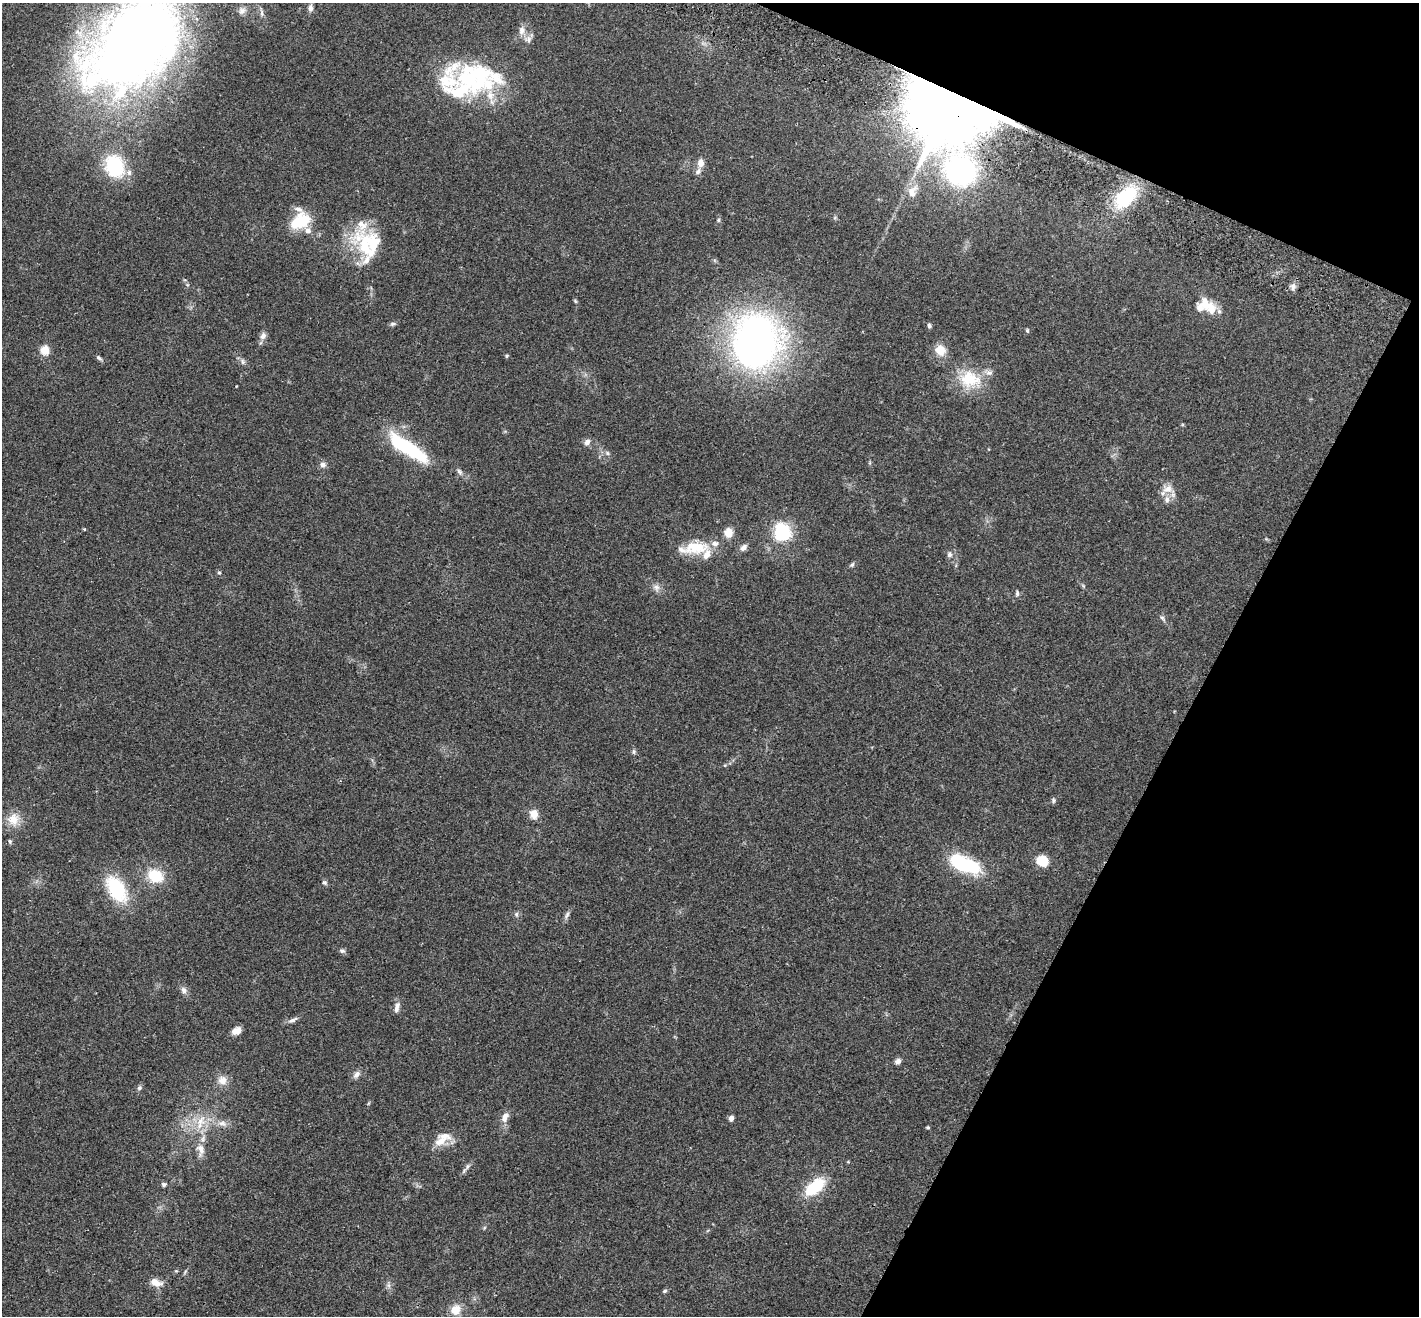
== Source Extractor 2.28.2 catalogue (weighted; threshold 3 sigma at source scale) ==
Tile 8 of 4 x 4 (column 4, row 2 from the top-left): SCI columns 4282-5698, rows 2829-4142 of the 5732 x 5790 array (HDU 1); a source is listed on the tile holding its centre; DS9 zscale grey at full resolution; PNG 1421 x 1318 px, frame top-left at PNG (2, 3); no overlay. Shown black and unused: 21% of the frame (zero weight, under 2 of 3 exposures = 3% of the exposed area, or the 3 px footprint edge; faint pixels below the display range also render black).
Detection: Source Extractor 2.28.2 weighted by HDU 2 'WHT'; one run over the whole footprint, this tile lists its part. Background 0.0681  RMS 0.0082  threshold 0.0369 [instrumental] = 3 sigma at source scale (4.5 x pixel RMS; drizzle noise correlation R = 1.50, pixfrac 1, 0.05/0.05 arcsec/px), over >= 5 px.
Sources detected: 101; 17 inside a brighter listed object's ellipse — not listed separately; the other 84 listed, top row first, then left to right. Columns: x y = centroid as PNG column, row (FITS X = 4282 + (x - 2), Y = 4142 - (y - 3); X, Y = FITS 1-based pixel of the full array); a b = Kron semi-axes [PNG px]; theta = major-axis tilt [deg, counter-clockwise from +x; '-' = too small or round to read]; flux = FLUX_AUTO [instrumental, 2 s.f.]
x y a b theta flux
310 8 10 6 87 2.7
242 11 10 9 - 3.8
262 13 10 5 -85 2.3
522 30 12 8 73 5.2
528 39 9 9 - 3.9
134 44 115 72 47 740
480 74 65 41 -20 82
952 99 24 21 41 11000
701 163 8 6 87 6.5
114 166 18 14 -67 58
960 170 49 35 -38 140
698 171 9 7 56 2.8
129 173 8 6 -87 2.7
912 192 17 12 68 8.4
1125 197 33 19 46 45
719 220 6 4 89 1.1
301 221 23 15 30 28
366 246 46 25 -64 45
1293 286 10 6 86 3.1
575 301 7 3 -54 0.96
1206 303 20 13 -60 13
393 324 7 5 20 1.6
929 325 6 4 -85 1.4
1027 331 6 4 -69 1
263 336 10 7 55 3.4
756 341 51 42 78 360
45 350 5 5 - 36
940 350 14 12 -40 10
507 356 5 4 - 0.84
99 358 8 5 -40 1.7
243 362 8 5 -83 1.8
970 379 33 22 -11 30
236 386 3 2 - 0.56
587 442 7 6 - 3.4
407 447 44 12 -33 69
607 453 6 5 - 1.4
323 464 8 8 - 2.9
459 472 10 5 -54 2.3
1167 489 15 11 26 7.1
84 529 4 3 - 0.78
782 532 15 14 - 47
728 533 11 10 - 7.3
695 548 35 16 4 24
743 548 10 6 48 3.5
949 555 7 6 - 2.3
852 565 7 5 62 1.3
219 573 5 5 - 1.1
656 587 9 8 - 3.4
1017 593 8 5 -83 1.6
1162 618 7 5 -43 1.6
634 751 7 5 -89 1.6
1053 800 7 6 - 1.5
534 814 5 5 - 17
13 819 17 16 - 11
10 841 6 4 -69 1.2
1042 861 8 7 - 27
964 864 38 15 -24 51
155 876 14 11 -24 25
324 883 6 6 - 1.5
116 889 35 19 -58 41
516 914 6 6 - 1.6
567 915 10 5 65 2.3
342 951 8 5 -14 1.8
184 990 10 7 -72 3.1
397 1007 14 6 75 3.7
292 1020 13 5 21 2.9
236 1031 11 7 30 6
898 1061 8 6 43 2.8
357 1074 10 7 50 3.6
222 1080 12 12 - 6.7
139 1088 7 6 - 1.6
505 1117 14 8 69 5.4
731 1118 6 5 - 3.2
200 1121 20 10 58 12
222 1123 13 7 -13 4.6
928 1128 5 3 - 0.83
441 1141 20 11 24 10
201 1149 18 10 -83 7.6
467 1166 8 4 81 1.7
164 1184 6 6 - 1.5
815 1187 24 12 39 31
155 1282 14 8 -19 8.3
665 1291 6 5 - 1.1
456 1310 14 12 54 9.3
Overlapping masked pixels (flux is a lower limit): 1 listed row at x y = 952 99
Isophote crosses this tile's border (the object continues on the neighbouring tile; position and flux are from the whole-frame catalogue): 1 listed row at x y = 134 44